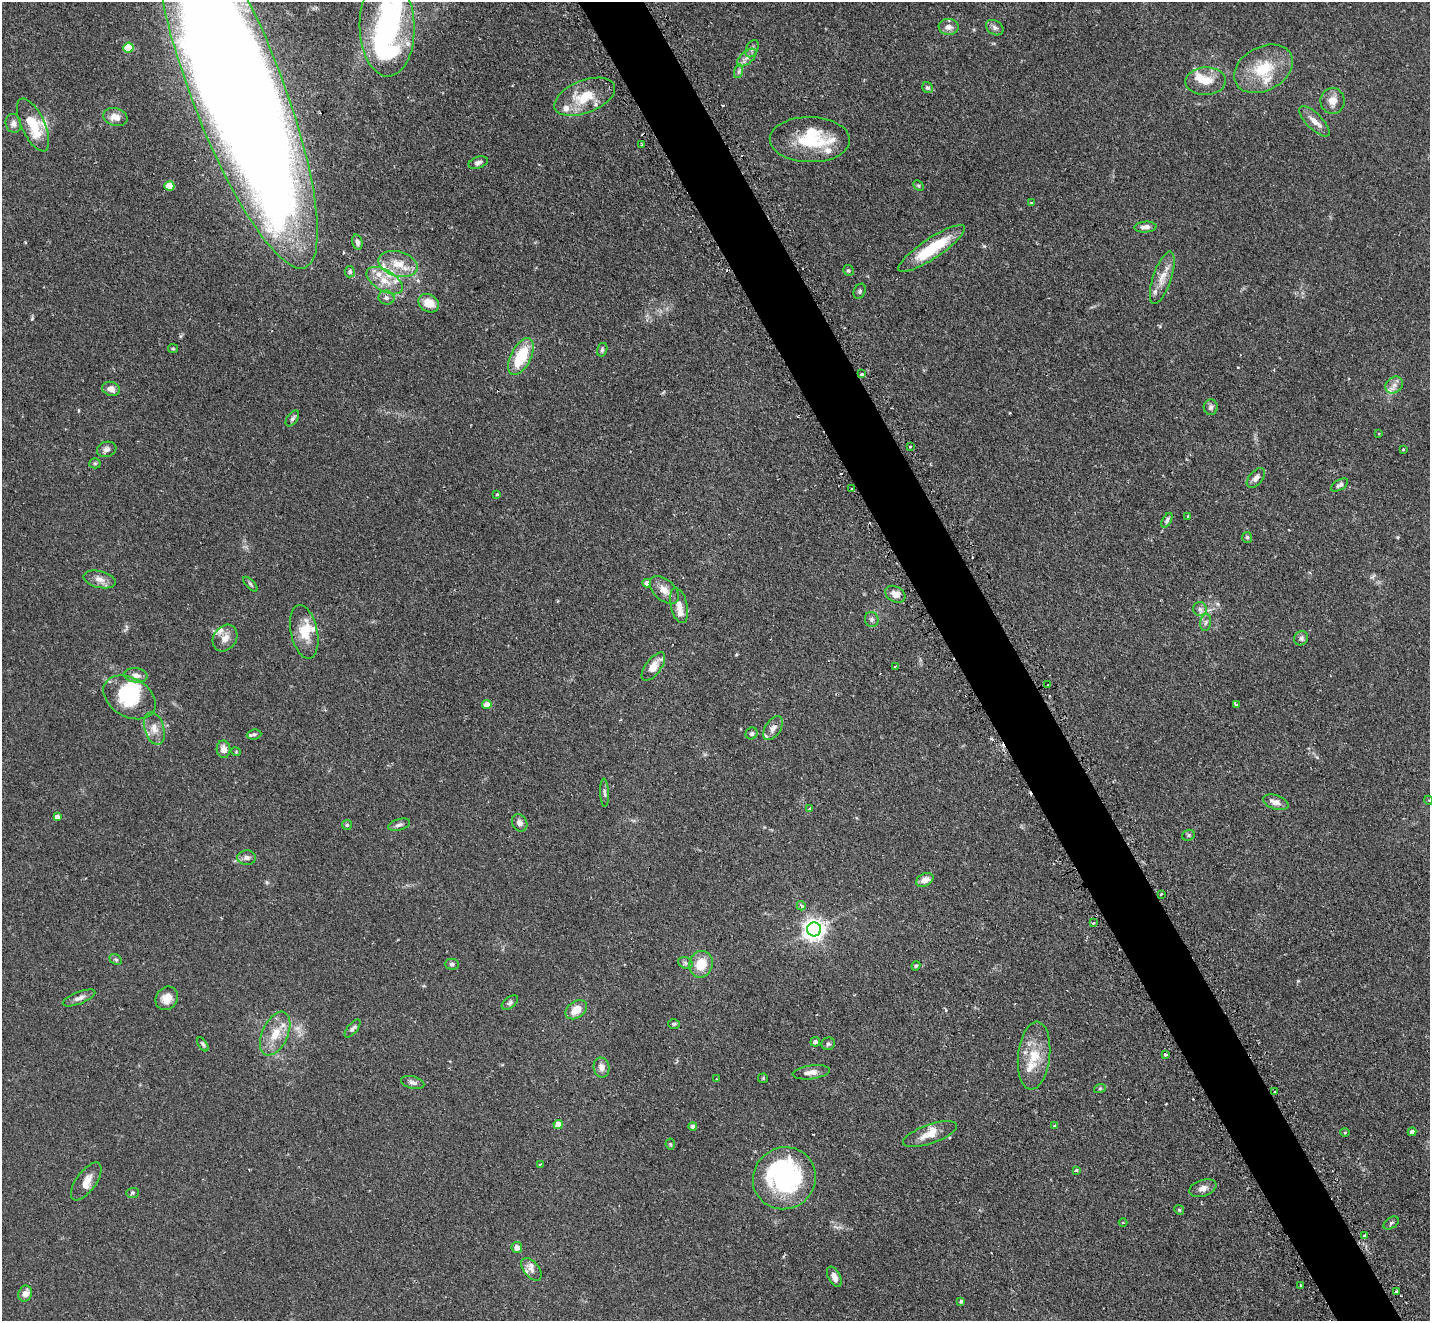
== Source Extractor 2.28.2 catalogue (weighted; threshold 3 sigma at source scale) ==
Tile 6 of 4 x 4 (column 2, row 2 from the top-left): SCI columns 1456-2883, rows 2946-4264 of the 5770 x 5755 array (HDU 1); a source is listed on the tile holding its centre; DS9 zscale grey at full resolution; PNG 1432 x 1323 px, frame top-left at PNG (2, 2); each listed source drawn as its Kron ellipse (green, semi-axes under 4 px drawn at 4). Shown black and unused: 5% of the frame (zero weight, under 2 of 3 exposures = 3% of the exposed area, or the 3 px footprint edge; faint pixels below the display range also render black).
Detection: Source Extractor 2.28.2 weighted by HDU 2 'WHT'; one run over the whole footprint, this tile lists its part. Background 0.103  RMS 0.0054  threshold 0.0241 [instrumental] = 3 sigma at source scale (4.5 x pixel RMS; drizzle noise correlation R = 1.50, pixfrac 1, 0.05/0.05 arcsec/px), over >= 5 px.
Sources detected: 176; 4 inside a brighter object's white glare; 10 cosmic-ray / hot-pixel residue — neither listed nor drawn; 20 inside a brighter listed object's ellipse — not listed separately; the other 142 listed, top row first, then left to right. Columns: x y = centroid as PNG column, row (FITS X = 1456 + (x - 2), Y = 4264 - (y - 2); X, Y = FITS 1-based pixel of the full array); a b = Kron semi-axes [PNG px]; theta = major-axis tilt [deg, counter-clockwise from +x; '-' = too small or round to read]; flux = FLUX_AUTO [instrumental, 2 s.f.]
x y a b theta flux
387 27 49 27 -88 92
949 27 10 8 1 3.7
995 28 9 7 -34 2
128 48 5 5 - 20
752 49 9 5 63 1.6
747 58 11 6 41 2.7
1263 69 31 22 29 23
739 71 7 4 71 1.1
1206 81 20 13 2 9
236 88 193 46 -69 2100
927 88 6 5 - 0.99
585 97 32 16 21 17
1333 101 13 12 - 5.1
115 117 12 9 -16 5
1314 121 20 8 -45 4.6
13 123 9 7 -75 2.6
33 125 29 11 -65 17
810 140 40 22 -1 31
642 145 4 3 - 0.53
478 163 10 5 18 1.9
169 186 5 4 - 11
918 186 6 4 -44 0.67
1031 203 3 2 - 0.66
1145 227 11 5 4 2.8
357 242 8 5 -76 1.6
932 248 39 10 34 23
398 264 20 12 -16 10
848 270 5 5 - 0.86
350 272 5 5 - 0.95
1162 278 27 9 71 7.2
385 281 20 10 -30 8.5
860 291 8 5 65 1.1
386 298 8 7 - 1.7
429 303 11 8 -33 7.8
173 349 5 4 - 0.63
602 350 7 5 73 1
521 357 20 10 63 21
861 374 3 3 - 1.3
1394 385 9 7 38 2.9
111 389 9 7 -20 3
1211 407 8 7 - 1.5
292 418 9 5 54 1.2
1379 434 3 2 - 0.41
910 447 3 3 - 0.82
107 449 10 7 17 2.1
1403 450 4 3 - 0.48
95 463 5 5 - 0.73
1256 478 12 6 49 2.3
1340 485 9 5 30 1.7
852 489 3 2 - 0.64
497 494 3 3 - 0.45
1188 516 3 3 - 0.52
1167 520 8 4 61 1.4
1247 537 5 5 - 0.91
99 579 16 8 -15 3.7
647 583 4 4 - 2.5
250 584 9 3 -46 0.89
664 590 17 10 -42 4.9
895 594 11 7 -29 4.2
679 605 18 8 -77 4.4
1200 609 7 6 - 1.7
872 619 7 6 - 1.4
1206 622 9 5 82 1.6
304 632 27 13 -78 11
225 638 14 11 54 4.4
1301 638 7 6 - 1.7
895 666 3 2 - 0.89
653 667 17 8 53 7.1
136 675 11 7 -8 3
1047 685 2 2 - 0.47
130 697 28 19 -30 28
487 705 5 4 - 5.2
1236 705 3 3 - 0.59
773 728 13 7 57 3.5
154 729 17 9 -73 5
752 733 6 5 - 1.1
254 734 7 5 6 0.91
223 749 8 7 - 3.5
236 752 5 3 - 0.46
605 793 14 4 -87 1.4
1428 800 4 3 - 0.46
1276 802 13 7 -18 3.5
810 808 3 2 - 1.1
57 817 4 4 - 2.4
520 823 9 7 -57 2.5
347 825 5 4 - 0.74
399 825 11 5 16 1.8
1188 835 6 5 - 0.95
247 858 9 7 2 2
925 880 9 6 27 4.5
1161 894 3 3 - 2.7
801 906 5 4 - 1.5
1093 923 3 3 - 0.66
814 929 7 7 - 340
116 959 7 5 -32 0.96
685 963 7 5 -23 1.3
452 964 7 5 -1 1.1
701 964 13 11 71 11
916 966 5 4 - 0.82
79 998 17 6 21 2.8
167 998 12 10 51 5.4
510 1003 9 5 38 1.2
576 1010 12 8 36 8
674 1024 6 5 - 0.81
353 1029 11 5 50 1.6
275 1034 23 13 65 11
815 1042 5 4 - 1.6
203 1044 8 4 -58 1
828 1044 7 6 - 1.1
1166 1055 3 3 - 4.5
1034 1056 34 16 84 15
601 1067 10 7 -78 3.5
811 1072 19 7 8 3.9
763 1078 5 5 - 0.59
717 1079 3 3 - 0.71
413 1083 12 6 -16 1.9
1100 1088 6 4 20 0.67
1274 1092 3 2 - 0.66
558 1124 4 4 - 7.6
693 1126 4 4 - 1.9
1055 1126 3 3 - 4.2
1412 1132 4 4 - 2.6
1345 1133 5 3 - 0.48
930 1134 28 9 19 7.2
670 1144 5 5 - 0.7
540 1164 3 2 - 0.62
1076 1170 4 3 - 0.65
784 1178 32 30 34 82
86 1181 22 10 54 5.6
1203 1188 14 8 19 3.1
132 1193 6 5 - 0.79
1179 1210 5 4 - 0.64
1123 1223 4 3 - 0.45
1391 1223 8 5 36 1.1
1364 1236 4 3 - 2.4
517 1248 5 5 - 2.9
531 1269 13 7 -51 2.9
834 1277 11 6 -62 3.2
1300 1285 4 2 - 0.58
1396 1291 3 3 - 1.1
25 1294 8 6 70 3.7
961 1301 4 3 - 0.9
Overlapping masked pixels (flux is a lower limit): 1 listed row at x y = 236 88
Isophote crosses this tile's border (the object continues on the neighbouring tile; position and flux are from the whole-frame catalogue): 2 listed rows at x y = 387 27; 236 88